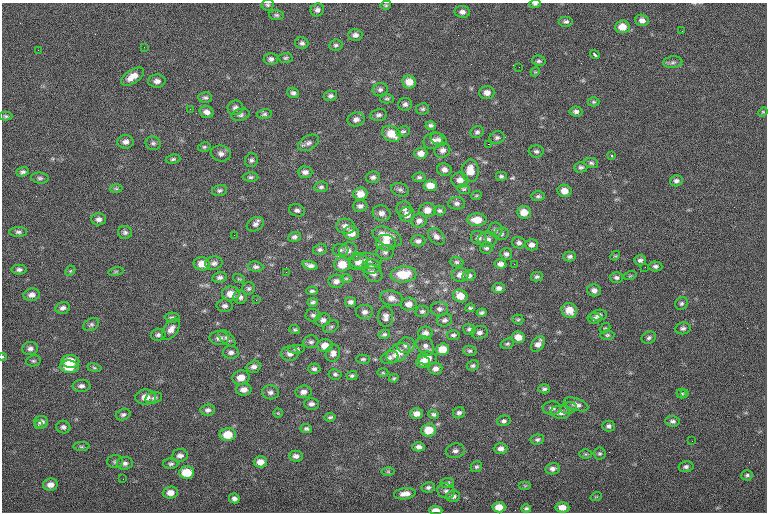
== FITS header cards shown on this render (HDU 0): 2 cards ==
NAXIS1  =                  765
NAXIS2  =                  510

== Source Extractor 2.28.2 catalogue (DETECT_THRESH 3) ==
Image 765 x 510 px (HDU 0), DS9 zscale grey, 1 PNG px = 1 image px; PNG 769 x 514 px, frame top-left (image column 1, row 510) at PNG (2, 3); each listed source drawn as its Kron ellipse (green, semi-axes under 4 px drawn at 4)
Background -0.623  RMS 8.1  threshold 24.2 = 3 sigma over >= 5 px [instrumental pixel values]
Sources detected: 297; all 297 listed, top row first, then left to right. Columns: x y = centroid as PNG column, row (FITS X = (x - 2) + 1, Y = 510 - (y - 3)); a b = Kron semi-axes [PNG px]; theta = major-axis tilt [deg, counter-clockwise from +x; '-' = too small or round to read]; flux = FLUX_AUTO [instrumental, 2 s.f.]
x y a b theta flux
535 4 6 4 6 920
268 5 6 6 - 1100
386 5 5 4 - 830
317 10 7 6 - 2000
462 12 8 6 -6 2100
276 15 7 5 -2 1000
642 20 7 5 -17 2400
566 22 7 5 0 1400
622 27 7 6 - 6800
682 31 3 2 - 630
355 35 7 6 - 2100
302 43 7 5 -12 1500
336 45 6 5 - 1200
144 47 2 2 - 380
38 50 2 2 - 1100
595 54 5 3 - 1100
285 58 7 5 2 990
271 59 7 6 - 1800
539 61 7 5 -13 1200
673 62 9 6 4 1700
519 67 2 2 - 200
535 72 5 4 - 520
132 77 13 6 33 5400
157 81 8 6 2 2600
409 82 7 6 - 6200
380 89 7 6 - 1600
293 93 6 5 - 1600
487 93 7 6 - 3000
330 96 7 5 9 1500
205 97 7 5 -1 1200
387 99 6 4 0 940
594 102 6 4 0 770
405 104 7 6 - 1600
235 108 8 7 - 2300
190 109 3 2 - 540
423 109 6 5 - 1100
576 111 6 5 - 1600
207 112 7 5 -19 2500
763 112 5 4 - 540
264 114 7 4 7 1100
240 115 9 5 12 1400
378 115 8 6 12 1600
6 116 6 4 -1 940
356 119 9 7 15 2300
431 125 5 4 - 1300
403 131 7 5 9 1000
477 132 7 5 25 1200
391 134 10 7 -31 8500
497 138 7 6 - 1500
439 139 9 5 -22 1800
433 141 10 8 20 2700
125 142 8 7 - 2700
153 143 7 7 - 1300
308 143 11 7 28 2200
488 144 2 2 - 4100
204 147 6 5 - 910
442 150 8 7 - 2400
536 151 7 6 - 1500
421 153 7 5 2 3600
221 154 10 8 -8 2500
612 156 3 2 - 890
173 159 7 4 8 1000
251 160 7 6 - 1400
591 163 7 5 -11 1100
581 167 6 5 - 1300
444 170 7 6 - 2300
470 171 11 8 -88 7400
22 172 6 4 20 1300
305 172 7 5 -1 2300
501 176 5 4 - 1100
251 177 8 4 0 1100
373 177 7 5 15 1700
419 177 6 4 7 1100
40 178 9 5 -7 1300
460 180 8 7 - 3800
676 181 6 5 - 1700
430 186 6 5 - 6000
321 187 7 5 8 1300
116 189 6 4 -1 830
464 189 6 5 - 850
219 190 7 5 13 1200
400 190 9 6 -18 1500
564 191 7 6 - 4700
360 194 7 6 - 5500
476 196 5 3 - 560
538 196 7 5 1 1000
457 203 8 6 1 1700
360 206 7 5 0 1700
404 209 7 7 - 1800
297 210 8 6 -17 1500
427 210 8 7 - 4700
440 211 6 5 - 1100
524 212 7 6 - 5900
382 213 9 7 -21 2700
407 215 8 7 - 3400
99 219 7 6 - 2100
477 220 9 6 -1 7400
419 221 7 6 - 2600
255 224 9 7 29 2000
345 226 9 7 -13 3500
496 230 7 7 - 1500
18 232 9 5 0 1400
125 232 7 6 - 1400
351 233 8 6 -9 4800
501 234 7 6 - 1300
234 235 2 2 - 1100
436 236 10 6 -43 2400
294 237 6 5 - 1600
387 237 15 8 -25 8100
479 238 8 6 -18 1800
487 239 9 7 -7 2600
418 241 7 5 0 1700
386 243 10 8 -7 4600
519 243 6 5 - 1600
531 245 6 5 - 2300
486 248 6 5 - 1200
320 250 7 5 12 1300
340 250 8 6 0 1300
348 251 9 8 - 2700
385 252 8 7 - 1600
506 254 6 6 - 1600
356 256 2 2 - 1100
570 256 6 5 - 1500
615 256 5 4 - 610
640 260 6 5 - 1500
366 261 16 8 -1 4100
358 262 9 7 20 3300
456 262 7 5 -1 1100
214 263 9 6 12 2000
202 264 8 6 -10 5600
342 264 8 7 - 8300
500 264 6 4 -10 2300
514 264 2 2 - 1900
310 266 8 4 -17 2300
655 266 7 5 -5 1500
256 267 7 5 -6 1400
371 267 9 7 3 1900
645 267 2 2 - 1000
19 270 7 5 0 1600
70 271 5 4 - 640
116 272 8 4 9 650
286 272 2 2 - 3800
373 273 10 8 -39 2700
404 274 13 8 5 13000
460 275 8 7 - 3200
469 276 7 5 11 1500
630 276 6 4 18 620
220 277 7 5 10 1600
537 277 6 4 15 1100
616 277 7 5 0 1400
346 278 6 4 0 690
239 279 6 3 -18 610
336 281 8 6 5 2500
248 288 7 6 - 1200
499 288 6 5 - 1800
594 290 7 6 - 2300
312 291 6 3 1 1100
231 294 9 7 -6 5600
32 295 8 6 8 2800
460 296 7 6 - 6600
240 297 7 6 - 1800
392 298 11 7 -12 3400
256 300 3 2 - 360
313 302 5 4 - 1100
351 302 5 5 - 1900
681 303 7 6 - 1200
409 304 8 6 3 3300
225 306 8 6 -4 1700
63 308 7 5 15 1900
470 308 5 3 - 830
439 309 8 7 - 1800
569 310 8 7 - 6700
422 311 7 5 13 1100
364 312 8 7 - 2200
482 313 5 3 - 1200
313 315 7 6 - 1500
599 315 8 5 9 1900
386 317 10 7 89 2600
172 318 7 5 -3 1400
594 318 7 5 5 1400
518 319 5 5 - 790
323 320 7 6 - 2000
445 320 8 6 20 1600
91 325 8 6 28 1300
331 327 8 5 29 1100
605 328 6 4 41 710
683 328 8 6 9 1500
171 329 12 7 54 3300
469 329 6 5 - 1300
295 330 5 4 - 840
479 332 8 6 8 2000
425 333 7 6 - 2700
384 334 6 4 14 980
158 335 7 6 - 1400
453 335 7 5 1 1200
607 335 7 4 1 900
518 337 7 5 -6 5400
219 338 9 7 -2 2500
227 338 10 6 -43 1700
649 338 7 6 - 1400
311 342 8 6 12 1400
507 344 7 5 19 920
538 344 9 6 56 3100
406 345 9 7 18 2200
325 346 8 6 -2 5500
425 346 11 7 -53 2500
30 348 8 6 9 1900
297 349 8 4 4 1100
442 349 6 6 - 8300
470 351 7 5 -11 980
231 352 8 6 0 1900
290 353 9 7 0 2900
333 353 9 7 72 2300
398 353 13 8 31 8400
2 357 4 3 - 440
390 358 9 6 15 1700
427 358 9 7 2 5700
363 359 7 4 1 1000
33 361 7 5 12 1000
70 361 9 6 -2 11000
423 362 7 5 5 3100
473 366 6 5 - 1100
69 367 9 6 -3 11000
254 367 7 6 - 2100
94 368 7 3 -9 800
314 369 6 5 - 1500
435 369 7 5 9 2400
383 373 5 3 - 590
335 374 6 5 - 1100
352 376 5 4 - 980
241 378 8 7 - 5500
394 378 5 4 - 740
81 386 9 6 2 2000
544 389 6 4 2 1300
244 390 8 6 3 3200
270 392 8 7 - 1900
304 392 8 6 7 2500
682 393 5 5 - 840
685 393 3 2 - 870
146 397 10 7 2 5100
154 398 8 5 14 1300
311 404 7 6 - 1900
576 404 13 6 -19 2600
552 408 9 6 2 2100
568 408 8 5 11 1400
208 410 7 5 5 1900
560 412 10 6 -5 3300
278 413 4 4 - 550
459 413 6 5 - 1500
416 414 6 5 - 3200
434 414 5 4 - 1100
123 415 7 5 21 1300
330 417 5 4 - 950
504 421 7 5 11 1200
672 421 7 5 -4 1600
41 422 7 6 - 2200
38 425 3 2 - 600
608 426 6 5 - 1600
63 427 7 6 - 1500
306 428 6 4 -3 1100
429 430 7 6 - 9600
228 435 8 6 2 9700
537 440 7 5 7 1300
692 441 2 2 - 1500
81 447 8 4 -1 910
419 447 6 4 3 1900
501 449 7 5 3 2400
455 451 9 7 10 2200
586 454 6 5 - 820
600 454 6 6 - 1000
180 455 8 6 4 2100
296 456 7 5 -1 2100
115 462 8 6 2 1400
260 462 7 5 0 4100
125 463 8 6 7 1800
171 464 7 5 -1 1300
476 467 6 5 - 920
686 467 7 5 11 1600
552 469 7 5 11 2000
187 472 7 6 - 12000
388 472 6 4 0 780
747 475 6 5 - 1100
123 479 2 2 - 380
447 483 7 5 9 1100
50 485 7 6 - 3200
525 486 6 4 0 630
428 487 7 5 12 1200
446 491 9 7 -24 1900
170 493 7 6 - 3900
405 494 11 5 7 3700
453 496 7 5 4 1800
596 497 6 3 19 470
234 498 5 5 - 1700
499 507 6 5 - 6100
562 507 7 5 -5 3700
526 508 5 4 - 990
436 510 6 4 -1 3900
At the frame edge (FLAGS 8, measured only in part): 4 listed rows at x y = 535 4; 268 5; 2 357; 436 510